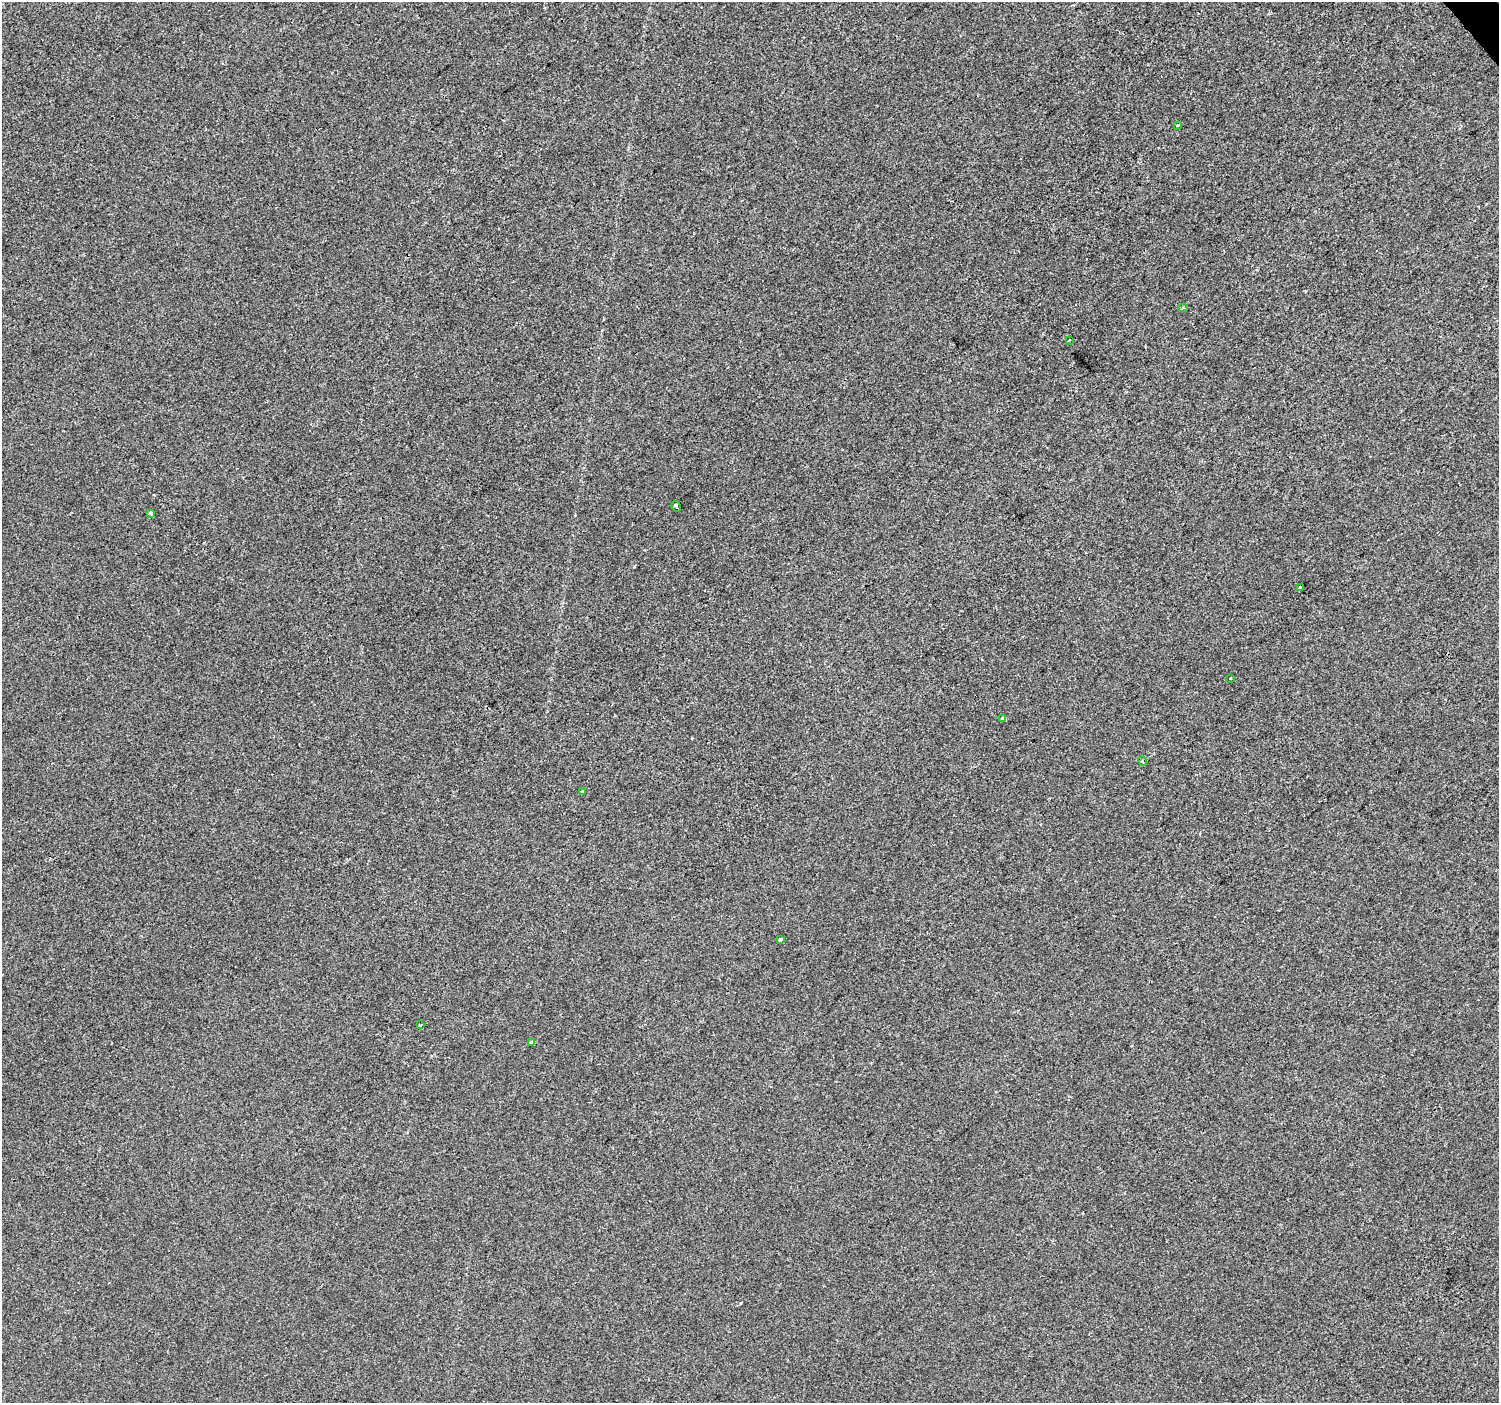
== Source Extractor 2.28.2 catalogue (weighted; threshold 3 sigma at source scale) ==
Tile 10 of 4 x 4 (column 2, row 3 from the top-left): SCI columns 1501-2997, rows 1602-3002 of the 5992 x 5941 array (HDU 1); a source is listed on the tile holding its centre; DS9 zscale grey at full resolution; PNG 1501 x 1405 px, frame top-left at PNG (2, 2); each listed source drawn as its Kron ellipse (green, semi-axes under 4 px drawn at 4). Shown black and unused: <1% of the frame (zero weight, under 2 of 3 exposures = <1% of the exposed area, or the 3 px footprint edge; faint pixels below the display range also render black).
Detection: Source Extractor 2.28.2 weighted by HDU 2 'WHT'; one run over the whole footprint, this tile lists its part. Background 3.85e-05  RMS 0.0045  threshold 0.0203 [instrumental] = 3 sigma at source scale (4.5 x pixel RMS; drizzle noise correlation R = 1.50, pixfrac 1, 0.0396/0.0396 arcsec/px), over >= 5 px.
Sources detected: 13; all 13 listed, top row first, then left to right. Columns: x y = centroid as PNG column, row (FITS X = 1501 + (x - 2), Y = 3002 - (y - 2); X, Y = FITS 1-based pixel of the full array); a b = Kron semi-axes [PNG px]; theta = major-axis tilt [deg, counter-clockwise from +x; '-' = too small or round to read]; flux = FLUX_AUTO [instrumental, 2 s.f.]
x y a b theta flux
1177 125 3 3 - 1.5
1183 308 5 4 - 0.67
1069 340 3 2 - 0.39
676 506 6 3 -61 4.4
151 514 4 3 - 4.4
1301 587 3 2 - 0.55
1230 679 3 3 - 2.2
1003 718 4 3 - 4.2
1142 761 5 3 - 0.43
582 791 3 3 - 0.61
780 939 3 3 - 1.4
421 1025 3 2 - 0.52
531 1042 3 3 - 1.7